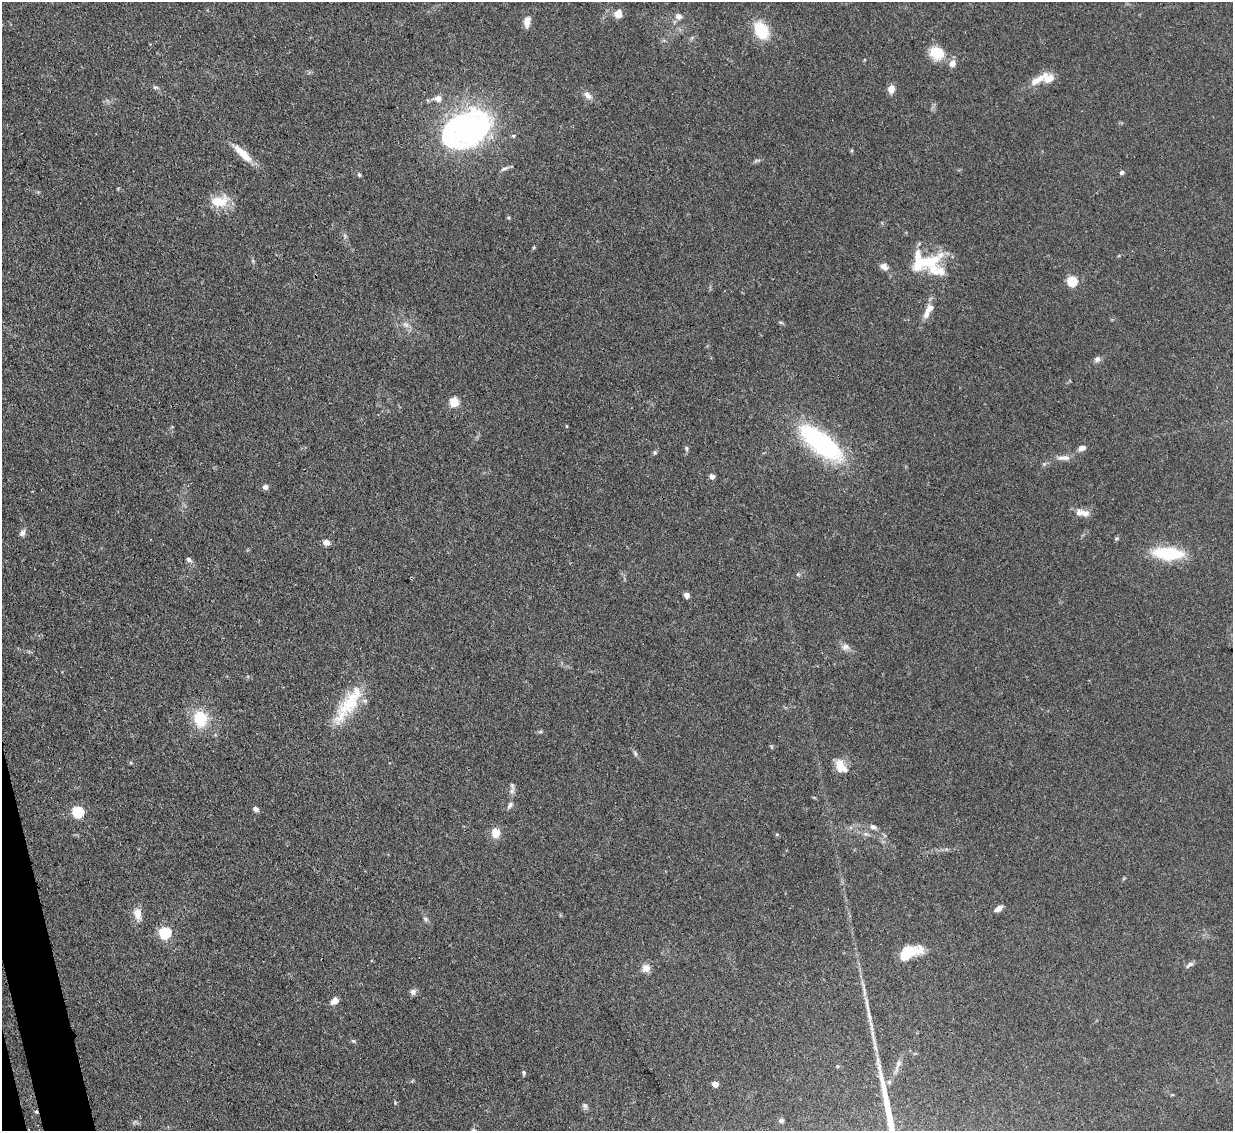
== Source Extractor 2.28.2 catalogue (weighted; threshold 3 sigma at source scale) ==
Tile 7 of 4 x 4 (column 3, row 2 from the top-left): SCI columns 2540-3770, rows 2476-3604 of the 5079 x 5065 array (HDU 1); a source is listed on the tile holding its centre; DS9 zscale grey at full resolution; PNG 1235 x 1133 px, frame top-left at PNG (2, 2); no overlay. Shown black and unused: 1% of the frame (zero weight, under 3 of 4 exposures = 9% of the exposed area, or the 3 px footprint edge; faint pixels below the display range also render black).
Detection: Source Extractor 2.28.2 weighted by HDU 2 'WHT'; one run over the whole footprint, this tile lists its part. Background 0.125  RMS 0.0049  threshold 0.0222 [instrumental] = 3 sigma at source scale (4.5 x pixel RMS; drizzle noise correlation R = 1.50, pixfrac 1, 0.05/0.05 arcsec/px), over >= 5 px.
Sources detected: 82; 1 inside a brighter object's white glare — not listed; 10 inside a brighter listed object's ellipse — not listed separately; the other 71 listed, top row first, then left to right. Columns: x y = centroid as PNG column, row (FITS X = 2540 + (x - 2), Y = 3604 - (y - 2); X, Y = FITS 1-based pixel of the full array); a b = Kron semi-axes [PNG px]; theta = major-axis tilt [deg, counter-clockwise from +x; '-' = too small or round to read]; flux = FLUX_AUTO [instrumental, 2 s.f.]
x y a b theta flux
618 14 10 9 - 4.1
678 16 9 8 - 2.4
527 22 13 7 83 3.9
761 30 19 13 -61 18
937 53 15 12 -25 13
952 63 8 7 - 3.6
1038 79 31 8 32 6.3
155 87 7 5 -12 1
891 89 10 7 79 3.4
588 95 13 8 -40 2.8
467 129 52 36 -3 110
243 153 32 9 -44 8.4
505 168 13 4 23 1.4
1122 172 5 5 - 1.3
359 175 6 4 -69 0.69
220 201 21 13 8 11
929 261 36 17 17 21
884 267 10 7 -38 2.9
1072 281 5 5 - 32
926 313 17 8 75 4.1
781 322 6 4 -2 0.69
406 325 10 6 -18 2
1097 359 8 7 - 1.7
454 402 9 8 - 6.8
821 443 56 21 -38 67
686 448 7 5 -84 0.89
1082 448 9 6 15 2.4
655 452 6 5 - 0.82
1064 458 17 7 2 3.4
1044 464 5 5 - 0.81
712 476 4 4 - 3.3
265 487 7 6 - 1.6
1085 513 14 9 1 3.3
22 533 9 6 57 1.9
326 542 8 6 -26 2.6
1168 553 24 10 -4 36
189 560 8 5 -33 1.3
798 574 6 4 44 0.67
686 595 5 4 - 4.4
845 647 10 9 - 2.5
350 701 52 18 55 23
200 719 19 15 -78 16
540 732 6 4 19 0.69
635 753 8 4 -64 1.1
841 766 15 9 -55 8.3
512 786 13 4 -74 1.5
510 805 9 6 54 1.6
256 809 6 5 - 1.8
78 812 6 5 - 47
873 827 9 6 -18 1.7
495 833 12 10 -75 5.3
998 909 10 6 34 2.5
137 914 11 8 -80 6.1
425 919 8 5 -28 1
165 933 6 5 - 53
908 953 25 10 22 18
1190 965 12 5 34 1.6
646 968 11 11 - 3.3
413 992 8 7 - 1.7
334 1001 10 7 40 3.1
869 1017 23 5 -79 4.2
353 1041 5 5 - 0.68
875 1048 15 4 -78 2.3
898 1064 14 6 65 2.4
524 1073 6 4 -78 0.76
889 1082 6 5 - 0.94
715 1084 4 4 - 5.5
395 1103 5 4 - 0.44
585 1106 9 6 -56 1.2
36 1112 5 4 - 0.68
781 1120 6 5 - 1.6
Overlapping masked pixels (flux is a lower limit): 2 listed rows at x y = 467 129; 36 1112